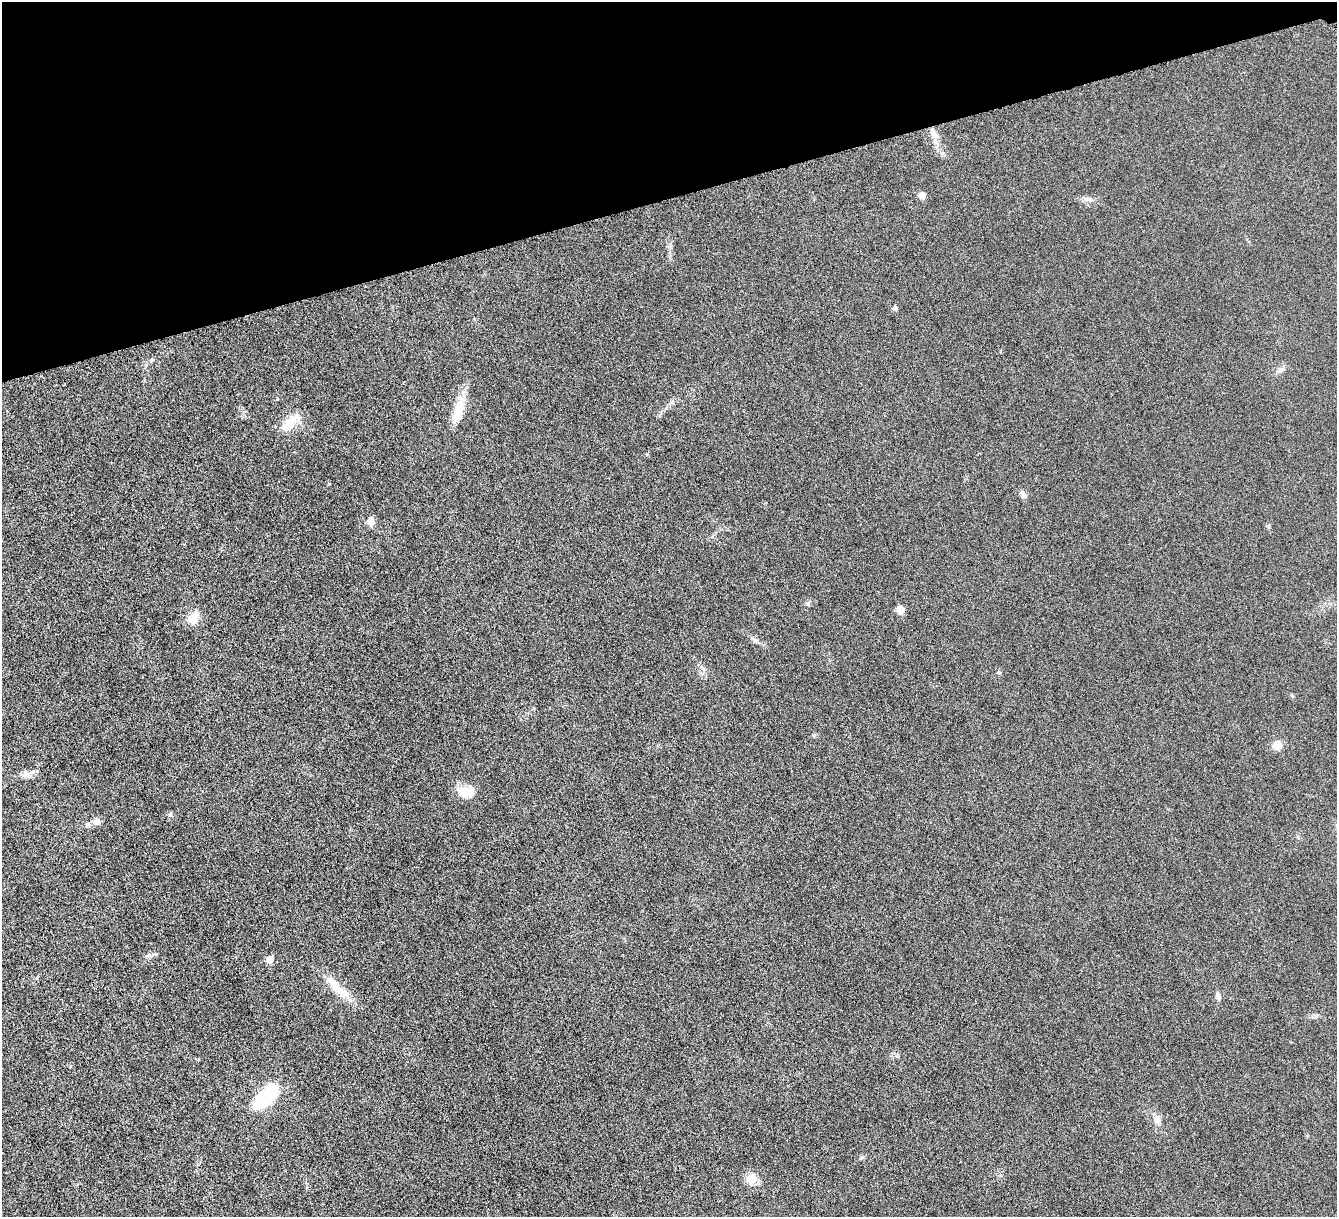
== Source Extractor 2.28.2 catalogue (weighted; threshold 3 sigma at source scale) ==
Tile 3 of 4 x 4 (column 3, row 1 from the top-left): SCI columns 2679-4013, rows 3927-5141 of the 5353 x 5300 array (HDU 1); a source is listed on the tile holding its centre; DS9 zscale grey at full resolution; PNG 1339 x 1219 px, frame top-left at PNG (2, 2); no overlay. Shown black and unused: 16% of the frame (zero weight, under 4 of 8 exposures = <1% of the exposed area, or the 3 px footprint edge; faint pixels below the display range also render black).
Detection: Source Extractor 2.28.2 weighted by HDU 2 'WHT'; one run over the whole footprint, this tile lists its part. Background 0.0252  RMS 0.0048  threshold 0.0198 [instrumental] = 3 sigma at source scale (4.09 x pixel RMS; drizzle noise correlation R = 1.36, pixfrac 0.8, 0.05/0.05 arcsec/px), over >= 5 px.
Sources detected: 28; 1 inside a brighter object's white glare — not listed; the other 27 listed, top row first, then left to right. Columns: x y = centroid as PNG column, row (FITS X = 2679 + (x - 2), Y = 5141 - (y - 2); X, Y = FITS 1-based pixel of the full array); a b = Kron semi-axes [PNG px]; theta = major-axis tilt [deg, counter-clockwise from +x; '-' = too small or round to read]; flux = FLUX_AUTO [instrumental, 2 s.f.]
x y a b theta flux
934 134 11 8 -63 2.7
922 195 5 5 - 4
1087 199 12 6 -9 1.8
895 308 5 4 - 1.4
458 410 34 11 71 9
291 421 28 11 39 6.9
329 484 5 3 - 0.31
1023 495 10 7 -51 1.4
371 521 6 5 - 7.6
808 603 6 5 - 0.72
900 610 5 5 - 6.2
193 618 17 11 50 4.3
999 672 5 3 - 0.43
814 735 6 4 45 0.55
1277 745 10 9 - 3.6
26 774 12 8 -31 2.2
465 792 21 12 -9 6.4
170 814 6 4 89 0.61
96 821 10 9 - 2.1
149 955 7 6 - 1.1
270 959 5 5 - 5.2
337 988 45 10 -43 8.9
1218 997 7 6 - 1.4
264 1098 30 15 44 22
1157 1119 12 7 -67 2.1
861 1158 6 4 3 0.63
752 1179 16 13 41 4.8